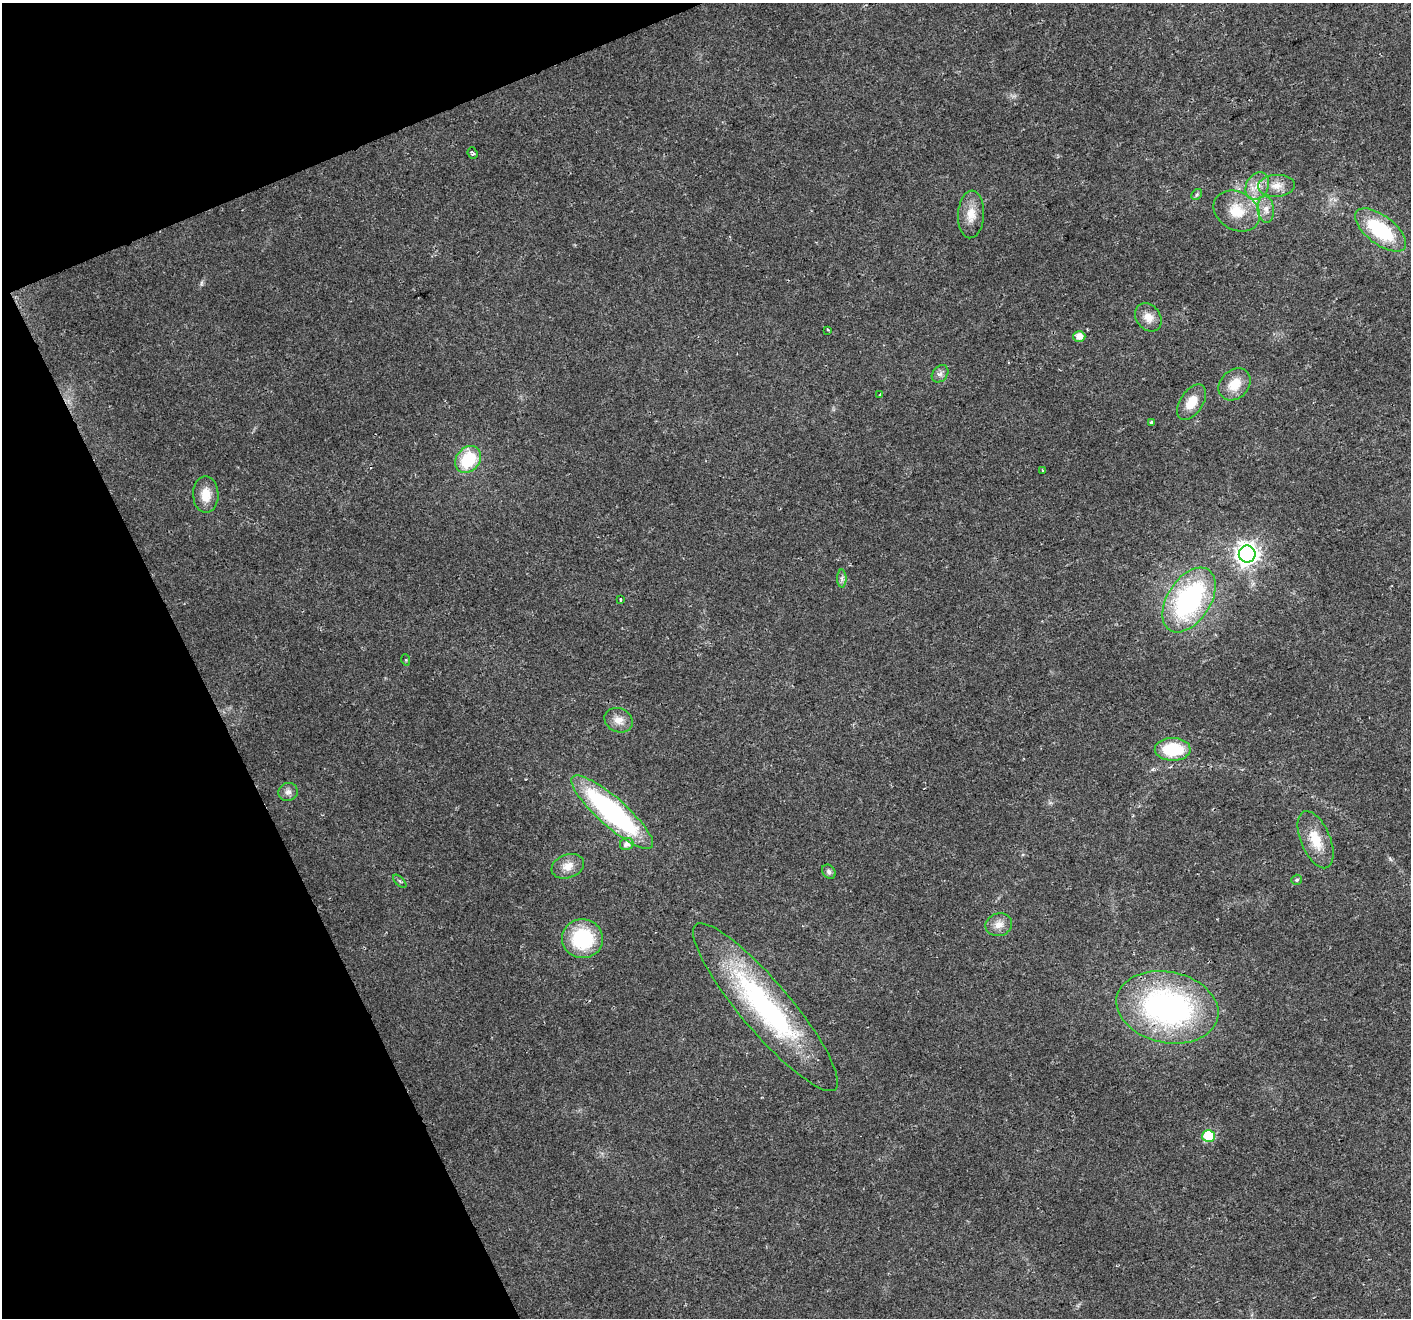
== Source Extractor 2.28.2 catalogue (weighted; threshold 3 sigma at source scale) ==
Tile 5 of 4 x 4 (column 1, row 2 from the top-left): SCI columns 2-1410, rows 2779-4094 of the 5638 x 5498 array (HDU 1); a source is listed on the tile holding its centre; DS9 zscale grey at full resolution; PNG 1413 x 1320 px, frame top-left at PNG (2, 3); each listed source drawn as its Kron ellipse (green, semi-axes under 4 px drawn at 4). Shown black and unused: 20% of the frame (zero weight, under 2 of 3 exposures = <1% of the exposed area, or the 3 px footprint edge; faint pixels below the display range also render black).
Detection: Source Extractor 2.28.2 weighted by HDU 2 'WHT'; one run over the whole footprint, this tile lists its part. Background 0.026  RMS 0.0035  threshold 0.0158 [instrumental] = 3 sigma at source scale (4.5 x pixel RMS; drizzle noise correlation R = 1.50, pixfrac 1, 0.0396/0.0396 arcsec/px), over >= 5 px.
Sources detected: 41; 2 cosmic-ray / hot-pixel residue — neither listed nor drawn; the other 39 listed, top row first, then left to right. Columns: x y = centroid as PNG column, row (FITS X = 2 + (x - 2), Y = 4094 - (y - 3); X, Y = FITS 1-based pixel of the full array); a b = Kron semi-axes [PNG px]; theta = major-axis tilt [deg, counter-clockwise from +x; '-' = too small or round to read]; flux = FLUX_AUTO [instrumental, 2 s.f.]
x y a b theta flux
473 153 6 5 - 0.64
1257 186 14 11 61 4.3
1276 186 18 11 3 4.4
1197 194 6 4 46 0.55
1266 209 13 8 -84 2.6
1237 211 24 19 -30 10
971 214 24 13 86 5.4
1380 230 30 14 -37 25
1148 317 15 12 -51 3.7
828 330 3 2 - 0.41
1079 336 6 5 - 3.2
940 374 9 7 50 1.4
1234 384 18 14 46 6.5
880 394 3 2 - 0.24
1192 402 20 11 56 6.1
1151 422 3 3 - 0.78
468 459 14 11 50 17
1043 470 3 3 - 1.2
206 495 18 12 -89 5.6
1247 554 8 8 - 260
842 578 9 4 -90 1.1
620 599 3 3 - 0.8
1189 600 36 21 57 59
406 660 6 3 -72 0.36
618 720 14 12 -25 3.4
1173 749 18 11 1 15
288 792 10 9 - 1.7
612 812 53 14 -41 68
1316 840 30 14 -67 8.7
627 844 7 6 - 1.6
568 866 17 11 20 3.9
829 872 8 6 -48 0.98
1297 880 5 5 - 0.61
400 881 8 3 -45 0.47
999 925 13 11 18 3.2
582 939 20 19 - 24
765 1007 108 25 -50 72
1167 1007 52 35 -12 93
1209 1136 6 6 - 23
Unlisted compact peaks at least as high as the median listed source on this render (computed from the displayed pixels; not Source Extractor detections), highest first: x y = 1390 859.